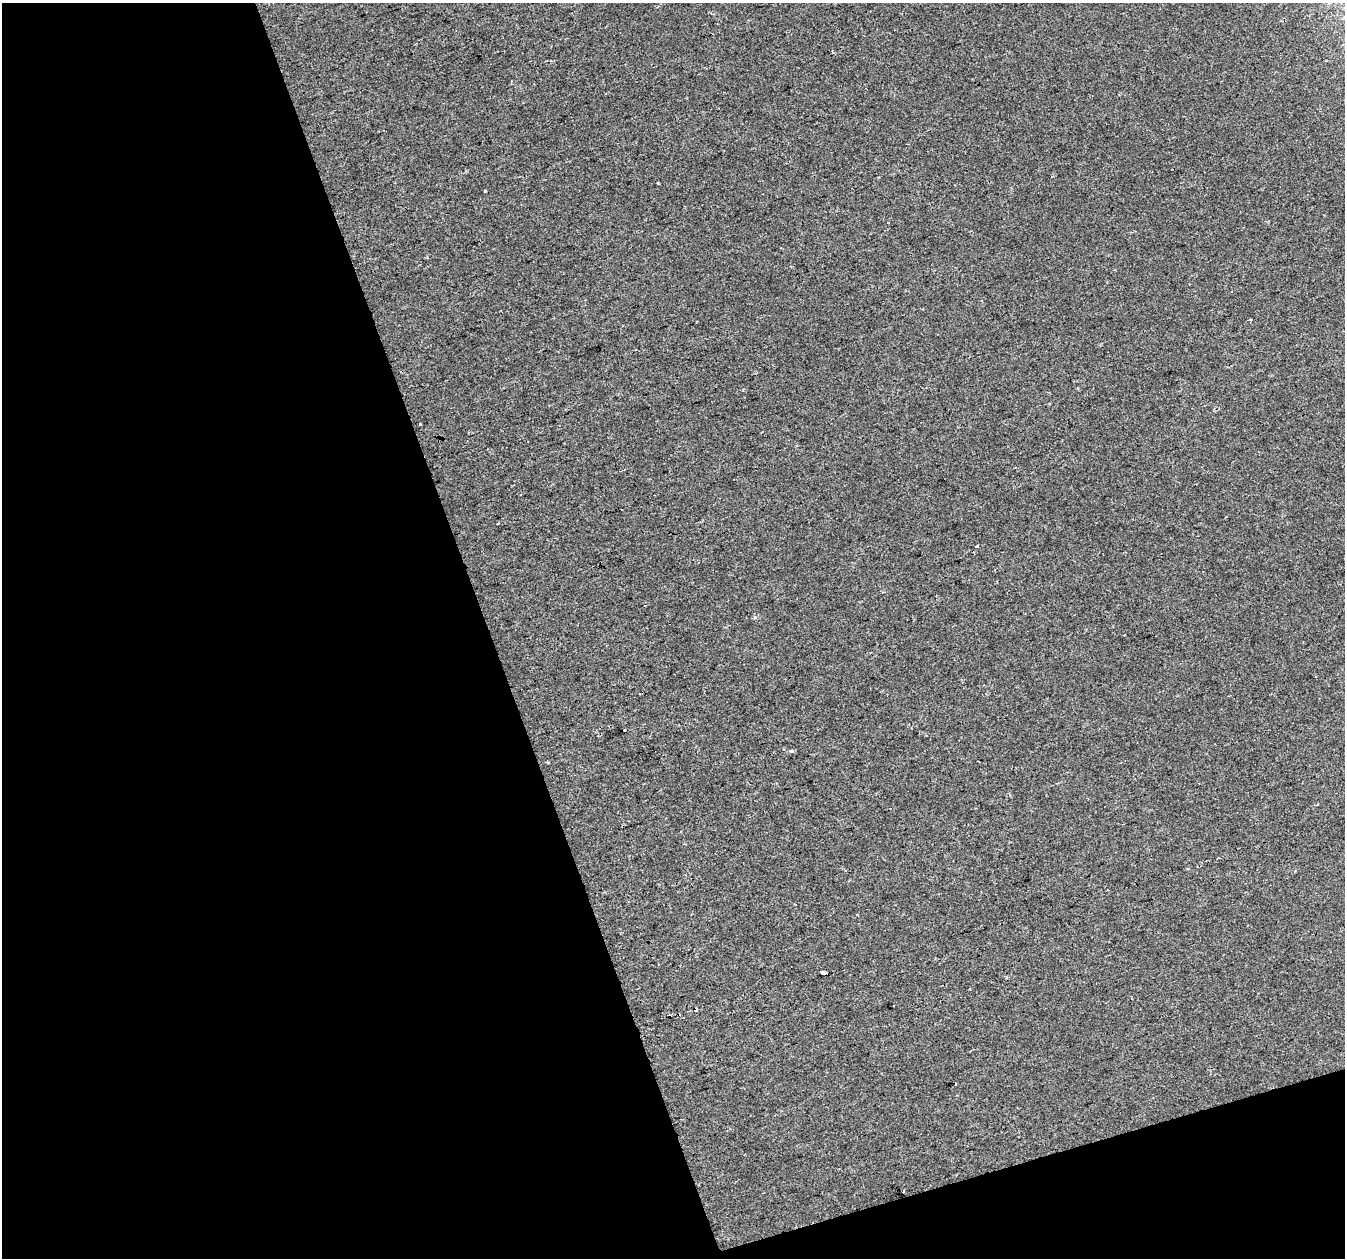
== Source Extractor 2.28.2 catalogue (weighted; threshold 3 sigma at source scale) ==
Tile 3 of 2 x 2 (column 1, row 2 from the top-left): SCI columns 1-1343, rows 57-1312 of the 2686 x 2608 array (HDU 1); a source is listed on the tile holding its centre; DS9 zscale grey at full resolution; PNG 1347 x 1260 px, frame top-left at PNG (2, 3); no overlay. Shown black and unused: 40% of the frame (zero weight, under 2 of 3 exposures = <1% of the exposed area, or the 3 px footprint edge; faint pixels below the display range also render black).
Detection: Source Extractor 2.28.2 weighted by HDU 2 'WHT'; one run over the whole footprint, this tile lists its part. Background 2.02e-04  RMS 0.0041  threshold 0.0184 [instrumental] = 3 sigma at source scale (4.5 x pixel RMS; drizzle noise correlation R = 1.50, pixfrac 1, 0.0396/0.0396 arcsec/px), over >= 5 px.
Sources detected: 13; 3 cosmic-ray / hot-pixel residue — not listed; the other 10 listed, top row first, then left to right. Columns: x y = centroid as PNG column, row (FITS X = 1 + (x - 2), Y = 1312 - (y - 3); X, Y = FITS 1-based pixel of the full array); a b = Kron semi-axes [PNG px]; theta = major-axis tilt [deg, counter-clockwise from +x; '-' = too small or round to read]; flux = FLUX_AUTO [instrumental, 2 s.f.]
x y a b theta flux
832 52 4 3 - 0.48
1052 176 3 2 - 0.39
658 183 3 3 - 0.89
485 191 3 2 - 0.59
420 424 3 3 - 1.1
977 546 3 3 - 3.4
1124 635 2 2 - 0.28
791 751 6 4 -12 0.7
824 972 4 3 - 14
903 1192 3 2 - 0.98